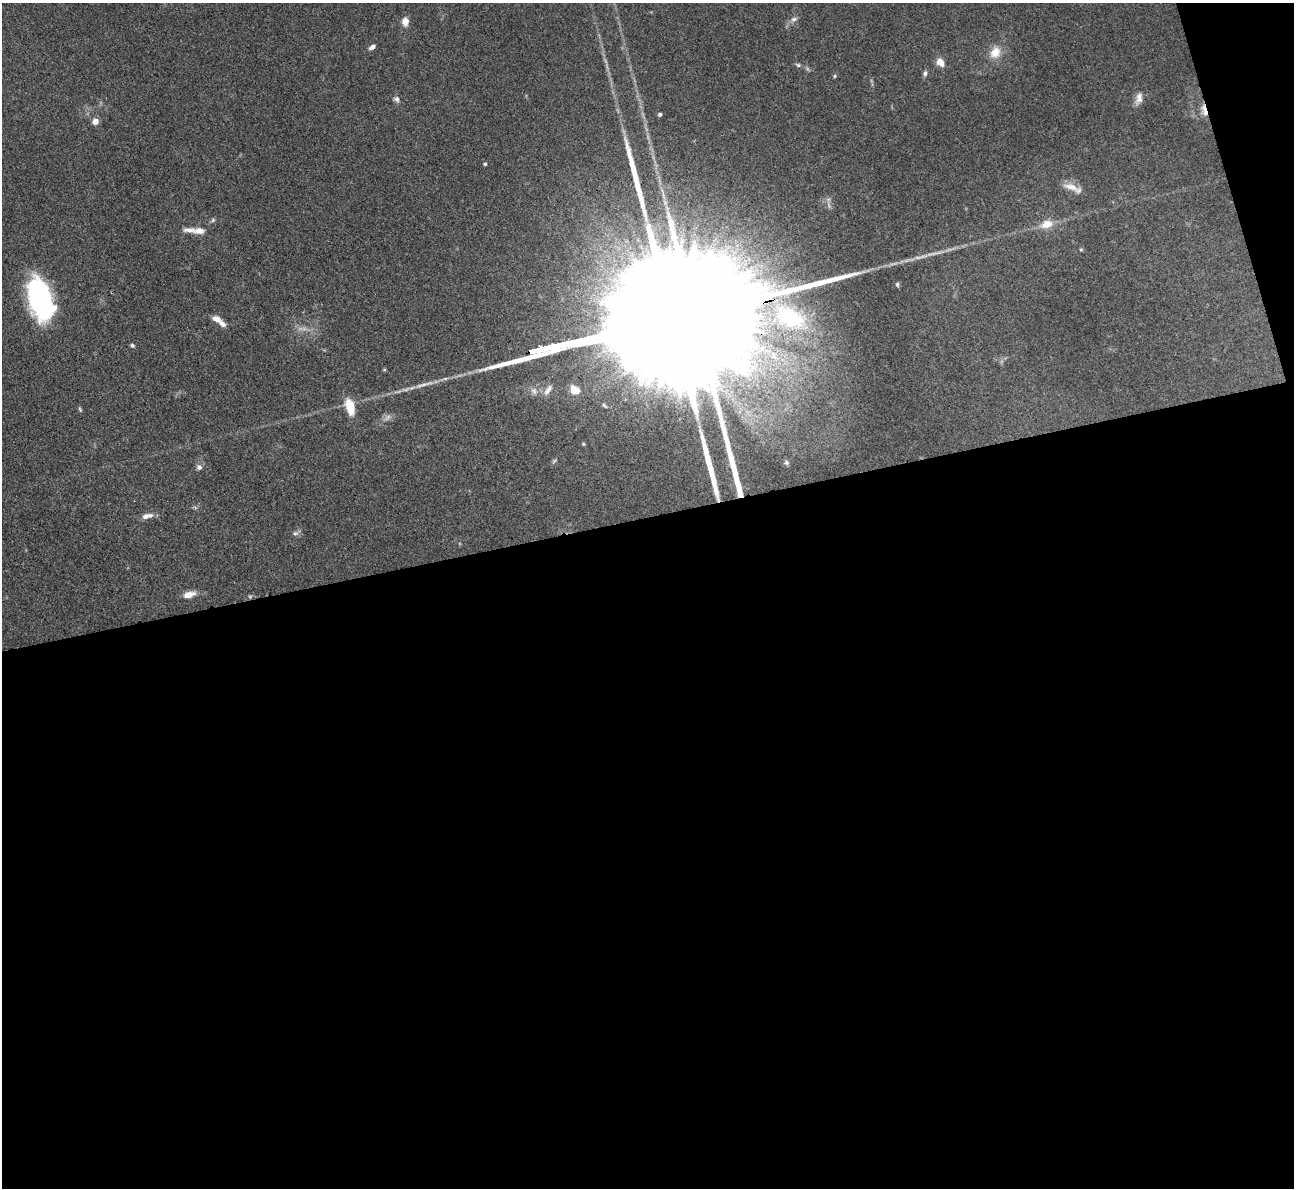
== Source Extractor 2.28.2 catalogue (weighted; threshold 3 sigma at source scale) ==
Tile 16 of 4 x 4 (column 4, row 4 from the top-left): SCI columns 3878-5169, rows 265-1450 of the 5170 x 5151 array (HDU 1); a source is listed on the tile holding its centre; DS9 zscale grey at full resolution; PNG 1296 x 1190 px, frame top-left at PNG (2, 3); no overlay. Shown black and unused: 58% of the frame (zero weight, under 3 of 4 exposures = <1% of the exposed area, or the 3 px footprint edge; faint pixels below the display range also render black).
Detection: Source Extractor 2.28.2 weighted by HDU 2 'WHT'; one run over the whole footprint, this tile lists its part. Background 0.105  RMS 0.006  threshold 0.0269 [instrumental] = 3 sigma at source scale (4.5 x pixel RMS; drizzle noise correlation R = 1.50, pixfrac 1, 0.05/0.05 arcsec/px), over >= 5 px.
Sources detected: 39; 1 too faint to see at this stretch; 2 long thin detections or spike segments (spike, bleed or trail) — not listed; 2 inside a brighter listed object's ellipse — not listed separately; the other 34 listed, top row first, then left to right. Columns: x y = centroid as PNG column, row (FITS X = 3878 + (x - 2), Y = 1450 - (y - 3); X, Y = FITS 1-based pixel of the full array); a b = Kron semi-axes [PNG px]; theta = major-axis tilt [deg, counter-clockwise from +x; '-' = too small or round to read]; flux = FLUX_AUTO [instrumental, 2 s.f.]
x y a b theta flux
794 19 10 6 22 2.4
405 21 9 7 -87 5.2
372 47 7 4 28 2.4
995 52 16 13 67 9.1
940 62 11 8 -49 5.4
798 65 8 5 -17 1.2
925 73 8 5 81 1.6
834 76 5 3 - 0.67
1139 98 18 9 73 4.8
396 99 8 7 - 1.9
1204 110 18 6 -76 4.8
660 114 5 5 - 1.2
95 122 6 6 - 5.1
485 164 4 4 - 0.81
1071 187 22 8 -17 6.4
213 220 7 5 37 1.1
1047 224 15 10 17 7.7
199 231 14 7 -1 4.9
40 298 41 21 -73 110
790 317 47 27 -26 49
216 319 11 7 -18 3.7
659 324 167 24 12 130000
132 346 5 4 - 1.2
548 390 17 7 56 4.2
575 390 14 11 -40 7.8
604 405 9 4 -42 1.1
350 406 21 11 -74 11
80 409 7 4 -63 0.86
583 444 4 4 - 0.87
786 462 6 5 - 1.2
199 467 7 7 - 2.2
147 516 15 7 12 3.8
295 533 8 6 3 1.6
189 595 11 6 14 7.7
Overlapping masked pixels (flux is a lower limit): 2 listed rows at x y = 1204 110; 659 324